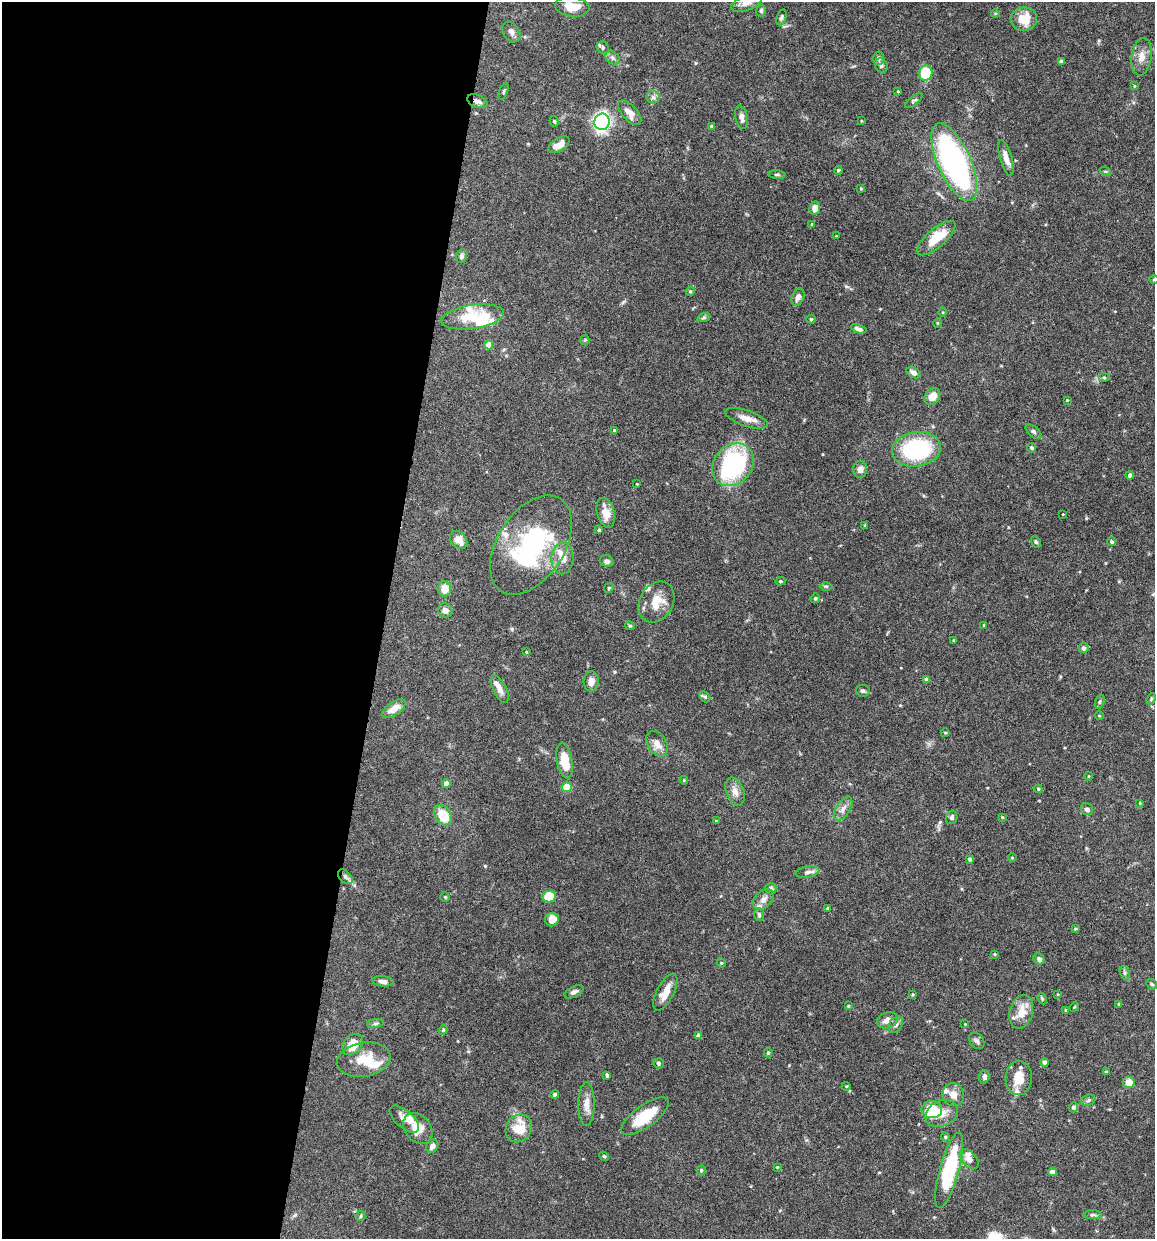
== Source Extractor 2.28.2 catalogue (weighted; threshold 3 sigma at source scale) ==
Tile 5 of 4 x 4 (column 1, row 2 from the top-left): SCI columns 117-1269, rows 2477-3713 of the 4966 x 4951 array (HDU 1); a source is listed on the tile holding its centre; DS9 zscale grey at full resolution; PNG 1157 x 1241 px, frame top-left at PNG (2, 2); each listed source drawn as its Kron ellipse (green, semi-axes under 4 px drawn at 4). Shown black and unused: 33% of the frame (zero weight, under 4 of 8 exposures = <1% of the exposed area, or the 3 px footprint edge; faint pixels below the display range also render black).
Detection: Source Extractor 2.28.2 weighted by HDU 2 'WHT'; one run over the whole footprint, this tile lists its part. Background 0.0726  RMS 0.0021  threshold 0.00879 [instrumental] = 3 sigma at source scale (4.09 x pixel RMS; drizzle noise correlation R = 1.36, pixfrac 0.8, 0.05/0.05 arcsec/px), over >= 5 px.
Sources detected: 193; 3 inside a brighter object's white glare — neither listed nor drawn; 14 inside a brighter listed object's ellipse — not listed separately; the other 176 listed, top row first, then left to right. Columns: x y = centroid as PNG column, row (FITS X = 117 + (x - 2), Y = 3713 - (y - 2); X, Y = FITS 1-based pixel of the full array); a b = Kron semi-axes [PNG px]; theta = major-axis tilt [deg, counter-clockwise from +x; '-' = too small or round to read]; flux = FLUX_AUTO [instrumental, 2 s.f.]
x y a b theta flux
746 3 16 7 21 1.3
572 7 17 10 -7 3.9
761 11 6 4 75 0.38
995 13 4 4 - 0.23
781 17 8 5 72 0.42
1024 19 13 11 8 4.2
511 32 11 8 -58 0.82
603 47 6 5 - 0.39
1141 57 19 10 82 1.9
612 58 8 6 -35 0.57
879 58 6 5 - 0.55
1061 62 4 4 - 1
881 65 7 6 - 0.48
926 73 8 7 - 7.2
1134 86 4 3 - 0.22
503 91 8 3 69 0.25
898 91 4 3 - 0.2
653 97 6 6 - 0.67
477 101 10 6 -22 0.9
914 101 10 4 39 0.37
630 113 15 7 -48 1.8
741 117 12 6 -79 1.1
554 121 5 4 - 0.31
861 121 4 2 - 0.13
602 122 8 7 - 47
711 126 4 4 - 0.35
559 145 12 6 32 1.8
1006 158 18 6 -74 1.6
954 162 42 16 -66 46
838 170 4 4 - 0.31
1105 171 6 3 -18 0.22
777 175 8 3 -4 0.32
861 188 3 3 - 0.2
815 208 7 5 78 1.4
812 224 4 4 - 0.23
836 236 3 3 - 0.15
936 238 24 9 41 5.1
461 256 7 5 76 0.48
1154 279 5 3 - 0.18
690 291 5 4 - 0.25
798 297 9 6 68 0.95
943 312 4 3 - 0.18
472 317 32 12 8 7.1
704 317 6 4 19 0.37
811 319 5 4 - 0.28
937 323 4 3 - 0.17
859 329 8 4 -20 0.68
585 340 5 4 - 0.23
489 345 4 4 - 2.4
913 373 7 5 -30 0.94
1104 377 5 4 - 0.26
932 396 9 7 50 2.3
1067 400 3 2 - 0.16
746 418 22 8 -19 1.9
614 431 4 4 - 0.39
1033 432 9 5 -41 0.48
1032 448 5 4 - 0.46
916 449 25 17 9 20
733 465 23 19 51 30
860 469 8 7 - 1.1
1130 475 4 4 - 0.54
637 484 3 2 - 0.14
606 513 15 8 -74 2.5
1063 514 3 2 - 0.12
865 526 4 3 - 0.35
599 530 4 3 - 0.33
459 540 10 7 -48 2
1036 542 6 5 - 0.31
1112 542 5 4 - 0.39
531 545 55 33 57 28
562 558 16 11 88 2.3
607 561 7 5 -26 0.61
780 581 5 4 - 0.24
826 586 6 4 -1 0.28
609 588 5 4 - 0.28
444 589 7 7 - 2.4
815 598 5 4 - 0.3
656 602 21 16 60 4
445 611 7 7 - 0.98
984 625 3 3 - 0.18
630 626 4 4 - 0.24
953 640 4 2 - 0.15
1084 648 5 5 - 0.72
526 652 4 3 - 0.17
927 680 4 4 - 1
591 681 10 7 89 1.3
500 689 15 6 -63 1.3
863 691 7 6 - 0.49
705 697 6 4 -45 0.33
1151 699 6 4 64 0.26
1100 702 7 4 72 0.33
394 709 13 6 36 2
1099 716 4 3 - 0.16
945 733 4 4 - 0.22
657 744 14 9 -55 1.8
565 761 18 7 -80 4.7
1089 776 4 3 - 0.15
684 780 4 4 - 0.24
446 784 4 4 - 1.6
567 787 5 5 - 6.4
1038 789 4 4 - 0.24
735 792 14 8 -70 1.4
1140 803 4 4 - 0.17
843 809 13 7 58 1.2
1087 809 6 6 - 0.58
443 815 11 8 -59 4.7
952 817 7 5 70 0.51
1002 817 4 4 - 0.2
716 821 4 4 - 0.19
1012 858 4 3 - 0.16
969 859 4 4 - 0.5
808 872 12 5 12 0.75
345 877 9 5 -45 0.65
771 889 6 5 - 0.38
549 896 7 6 - 5
445 897 4 4 - 0.21
763 899 12 8 44 1.1
827 908 3 2 - 0.25
759 915 6 5 - 0.36
552 920 7 6 - 2.1
1075 929 3 3 - 0.21
995 954 3 3 - 0.21
1039 959 6 5 - 0.68
721 963 5 4 - 0.22
1125 973 7 4 -73 0.38
383 981 11 5 -7 0.96
1152 984 6 4 -44 0.29
574 992 10 5 28 0.67
665 992 20 8 62 2.5
913 994 4 3 - 0.19
1058 994 4 2 - 0.15
1042 999 6 4 -64 0.27
1119 1004 3 3 - 0.28
848 1006 4 3 - 0.18
1074 1007 5 4 - 0.2
1066 1010 3 3 - 0.24
1021 1012 17 11 75 3.1
887 1020 10 8 20 1.4
375 1023 8 4 8 0.4
965 1024 4 3 - 0.14
896 1025 9 6 51 0.7
443 1030 5 4 - 0.25
698 1035 4 4 - 0.92
977 1041 9 6 -52 0.52
353 1045 12 9 42 3.6
768 1053 4 4 - 0.33
364 1060 27 17 9 5.1
1045 1062 4 4 - 0.84
658 1063 5 5 - 0.42
1106 1072 3 3 - 0.3
607 1075 4 3 - 0.54
984 1077 7 5 84 0.64
1019 1078 17 13 87 3.9
1129 1082 6 5 - 2.3
846 1086 4 3 - 0.18
555 1095 4 4 - 0.59
953 1095 11 10 - 1.6
1088 1100 7 5 22 0.43
586 1104 22 8 90 1.9
1073 1107 5 4 - 0.6
932 1110 10 8 -5 5.9
942 1113 17 12 25 2.4
645 1116 28 11 36 7.1
404 1119 18 8 -42 1.5
418 1128 17 13 -49 3.4
519 1128 14 12 56 4.7
945 1137 4 4 - 0.23
432 1146 7 5 59 0.92
604 1156 5 4 - 0.24
969 1159 12 7 -49 1.2
777 1167 4 4 - 0.18
701 1170 5 4 - 0.26
949 1170 39 9 75 17
1053 1172 4 4 - 1.5
1093 1215 9 4 0 0.43
361 1216 5 4 - 0.25
Overlapping masked pixels (flux is a lower limit): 1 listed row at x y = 477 101
Isophote crosses this tile's border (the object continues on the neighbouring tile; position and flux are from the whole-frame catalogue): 2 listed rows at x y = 746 3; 1154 279